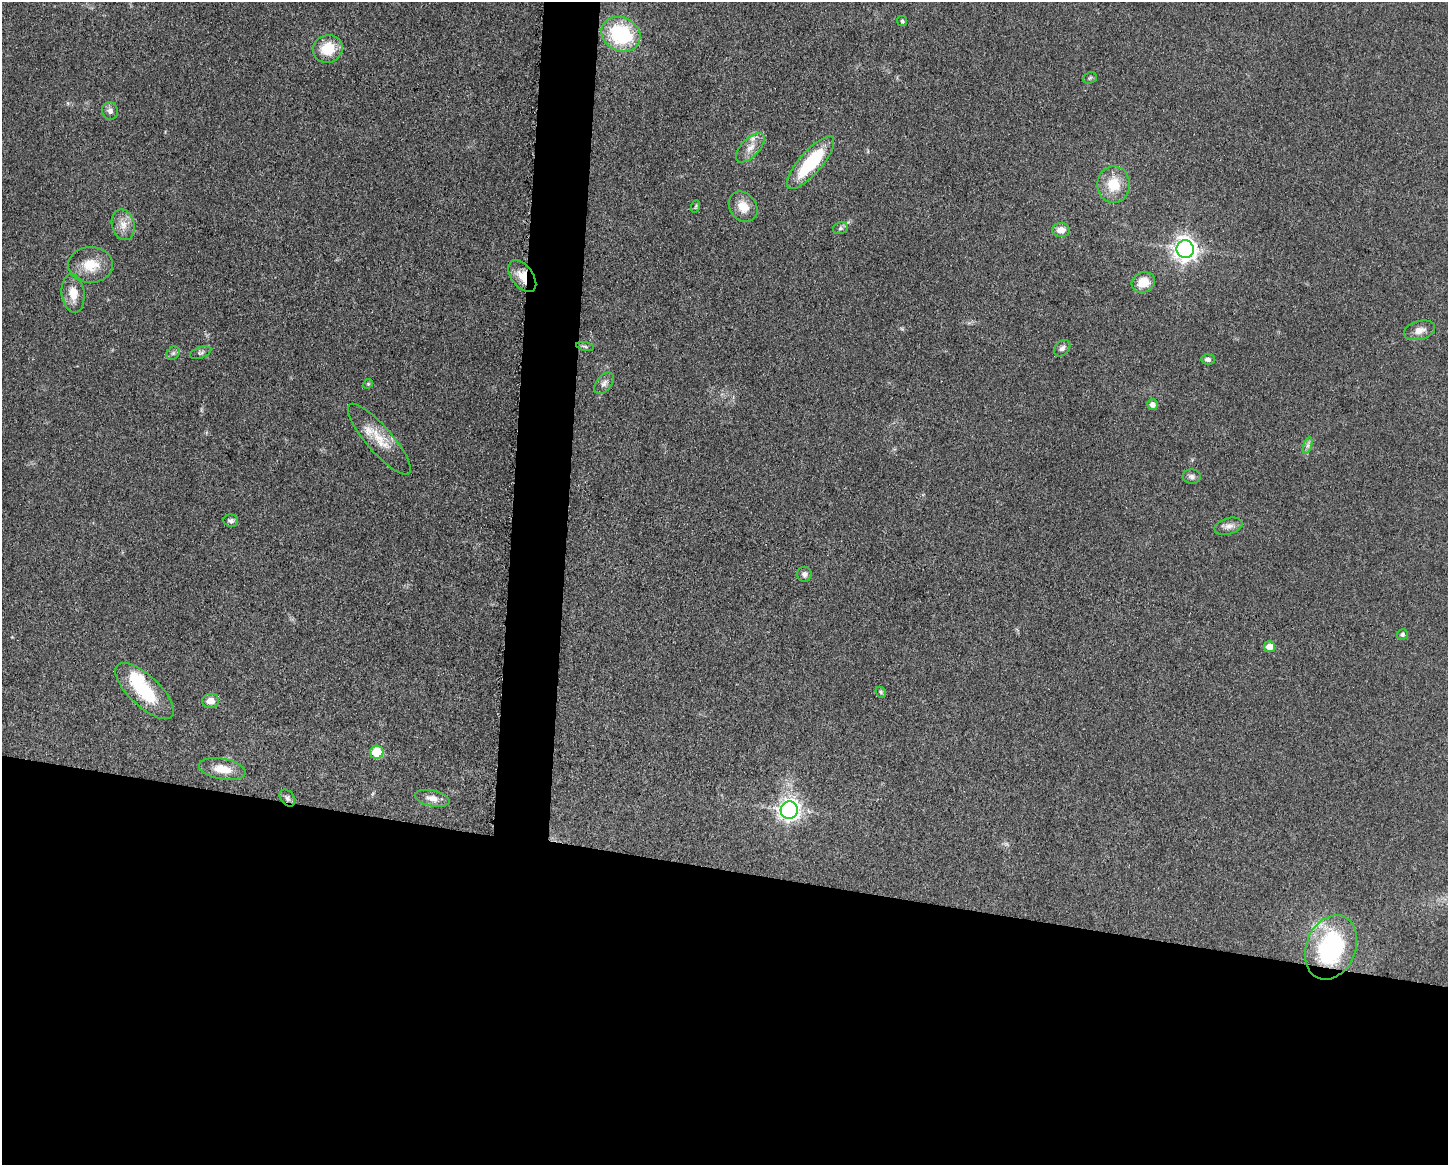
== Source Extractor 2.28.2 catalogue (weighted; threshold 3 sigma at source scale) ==
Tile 11 of 3 x 4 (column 2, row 4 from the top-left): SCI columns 1678-3123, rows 3-1165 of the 4681 x 4654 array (HDU 1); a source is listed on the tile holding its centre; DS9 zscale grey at full resolution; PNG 1450 x 1167 px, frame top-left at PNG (2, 2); each listed source drawn as its Kron ellipse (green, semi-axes under 4 px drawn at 4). Shown black and unused: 28% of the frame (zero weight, under 3 of 5 exposures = <1% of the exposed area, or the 3 px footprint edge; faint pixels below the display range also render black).
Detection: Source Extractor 2.28.2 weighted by HDU 2 'WHT'; one run over the whole footprint, this tile lists its part. Background 0.0619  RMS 0.0058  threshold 0.0261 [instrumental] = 3 sigma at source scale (4.5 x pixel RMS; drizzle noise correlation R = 1.50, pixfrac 1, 0.05/0.05 arcsec/px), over >= 5 px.
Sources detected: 46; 1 inside a brighter object's white glare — neither listed nor drawn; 1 inside a brighter listed object's ellipse — not listed separately; the other 44 listed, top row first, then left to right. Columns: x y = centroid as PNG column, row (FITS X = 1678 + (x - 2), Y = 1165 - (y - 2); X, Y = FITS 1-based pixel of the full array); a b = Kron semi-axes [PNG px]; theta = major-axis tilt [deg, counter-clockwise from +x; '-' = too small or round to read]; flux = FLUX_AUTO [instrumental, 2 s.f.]
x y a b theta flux
902 21 5 5 - 0.79
621 34 20 16 -27 48
328 49 15 13 20 15
1090 78 7 5 22 1
110 111 9 8 - 2.8
750 148 18 9 46 6
810 163 33 11 49 37
1114 184 18 16 90 15
696 206 6 4 71 0.83
743 207 16 13 -54 8.7
123 225 16 11 -75 6.1
840 228 7 6 - 1.4
1061 230 9 7 4 5.1
1185 249 9 8 - 400
90 265 22 18 1 13
522 276 18 10 -53 9.5
1143 282 12 10 25 10
73 293 19 11 -84 9
1419 330 16 9 16 4.5
585 346 9 3 -11 1.1
1062 348 9 6 45 1.9
173 353 7 6 - 1.5
201 353 11 5 20 1.5
1208 359 7 5 -3 1.6
604 383 12 7 50 2.7
368 384 5 4 - 0.68
1152 405 5 5 - 2.7
379 439 45 13 -49 15
1307 446 9 4 71 1.5
1192 477 9 7 -4 2.1
231 521 7 6 - 2.1
1228 526 14 8 15 3.6
804 574 7 7 - 2.2
1402 634 5 5 - 1.4
1269 647 5 5 - 6.4
145 691 37 15 -43 28
881 692 6 5 - 0.83
211 701 8 7 - 4.9
377 752 7 6 - 19
222 769 23 10 -10 9.9
287 798 9 6 -51 1.8
432 798 18 8 -12 4.7
789 810 9 8 - 280
1331 947 33 24 67 76
Overlapping masked pixels (flux is a lower limit): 1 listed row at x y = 522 276